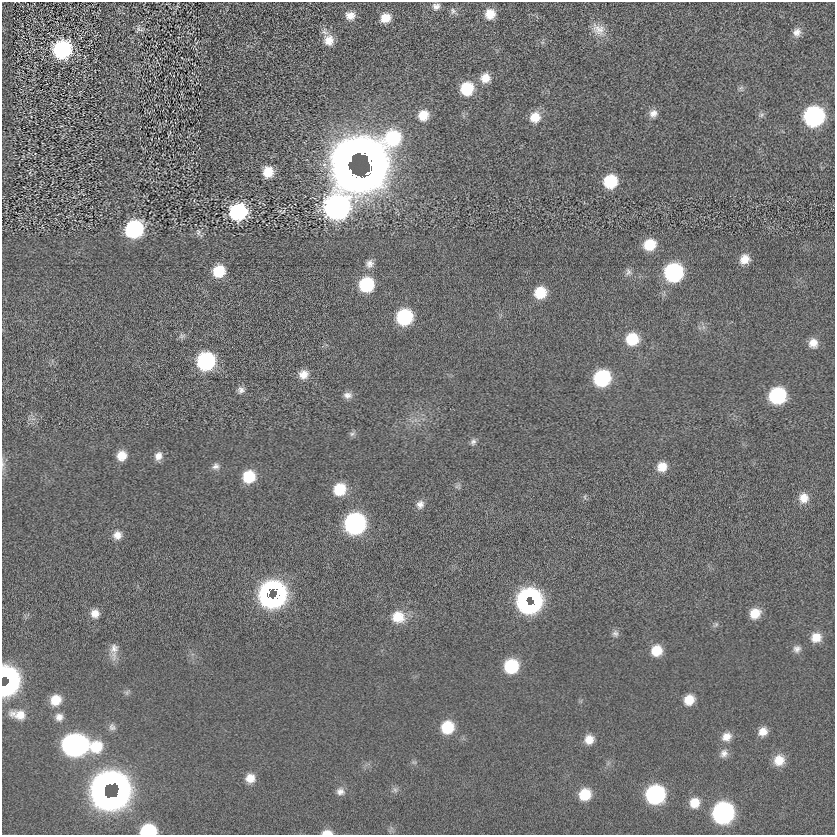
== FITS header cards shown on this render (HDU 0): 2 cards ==
NAXIS1  =                  833
NAXIS2  =                  833

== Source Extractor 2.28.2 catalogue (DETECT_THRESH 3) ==
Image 833 x 833 px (HDU 0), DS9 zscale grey, 1 PNG px = 1 image px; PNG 837 x 837 px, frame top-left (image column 1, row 833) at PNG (2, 2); no overlay
Background -0.0057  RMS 5.7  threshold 17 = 3 sigma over >= 5 px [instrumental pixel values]
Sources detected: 107; all 107 listed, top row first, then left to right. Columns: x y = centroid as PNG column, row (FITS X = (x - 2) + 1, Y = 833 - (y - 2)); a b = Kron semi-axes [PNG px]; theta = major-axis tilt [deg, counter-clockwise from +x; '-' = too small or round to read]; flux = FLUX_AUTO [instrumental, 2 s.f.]
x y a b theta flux
436 6 9 8 - 2000
453 11 9 7 -77 1300
490 14 11 11 - 5900
350 15 10 9 - 3300
385 18 10 9 - 5100
139 29 10 8 -14 1400
598 29 20 14 -32 5000
797 32 11 10 - 2500
329 40 13 12 - 5100
62 49 12 11 - 64000
485 78 11 10 - 4800
741 88 8 6 45 990
467 89 12 11 - 16000
653 113 10 10 - 2600
423 115 11 10 - 6000
761 115 8 6 28 1000
814 116 12 12 - 96000
535 117 12 11 - 6100
393 138 41 21 45 41000
350 158 26 12 54 160000
369 161 39 19 -69 330000
324 165 10 6 -61 1900
350 171 30 9 -51 180000
268 172 10 9 - 7400
610 181 11 10 - 18000
337 207 38 19 56 240000
282 211 11 4 1 690
238 212 13 12 - 38000
134 229 13 11 38 47000
198 233 14 5 -58 1300
650 245 12 10 26 9600
745 259 11 10 - 4300
369 264 11 10 - 2300
219 271 11 10 - 11000
628 272 10 8 -88 1500
673 272 12 12 - 62000
366 285 12 12 - 23000
540 293 11 11 - 10000
404 317 12 11 - 33000
182 336 10 7 11 1200
632 339 12 12 - 12000
813 343 11 10 - 3800
206 361 12 12 - 51000
303 374 11 10 - 3800
602 378 12 11 - 36000
241 390 9 8 - 1700
348 395 12 8 -2 2100
777 396 12 11 - 38000
352 434 9 5 40 1100
473 442 9 7 65 1300
122 456 10 10 - 5300
158 456 12 10 67 2800
3 464 8 5 -84 1100
216 466 10 8 17 1700
662 467 11 10 - 4900
249 477 11 11 - 13000
458 486 9 7 0 990
339 489 11 11 - 12000
585 497 8 4 83 620
804 498 12 11 - 4600
420 504 10 9 - 2300
355 524 12 12 - 130000
117 535 11 10 - 3100
268 593 17 7 73 53000
275 597 19 10 63 100000
270 598 15 6 -32 35000
533 598 9 7 -36 30000
526 602 17 15 -64 110000
755 613 11 9 42 6300
95 614 10 10 - 3400
398 617 16 14 -10 8400
716 625 9 5 45 860
615 633 9 8 - 1400
816 637 12 11 - 5100
114 648 15 12 78 3500
797 649 10 9 - 1800
656 651 11 10 - 7400
511 666 12 11 - 22000
8 681 20 12 86 160000
127 693 8 5 66 860
56 700 12 11 - 6900
689 700 10 9 - 5900
18 715 20 10 -9 5500
59 717 10 10 - 2400
112 727 10 9 - 1600
447 727 12 11 - 13000
763 732 10 9 - 3600
726 737 12 10 26 3700
589 739 11 10 - 4200
75 745 16 13 -3 170000
96 747 14 13 - 11000
724 753 12 10 55 2400
779 760 13 12 - 5700
414 762 7 4 -18 640
250 778 11 10 - 4200
109 783 19 6 8 67000
118 789 28 12 -85 110000
395 790 7 6 - 1100
340 791 11 10 - 2300
104 792 24 10 -83 140000
585 794 11 11 - 9700
655 794 12 12 - 68000
111 798 14 5 5 46000
694 803 11 10 - 5500
723 813 13 12 - 120000
148 831 11 8 5 28000
327 833 11 5 1 2800
At the frame edge (FLAGS 8, measured only in part): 4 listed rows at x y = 3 464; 8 681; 148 831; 327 833